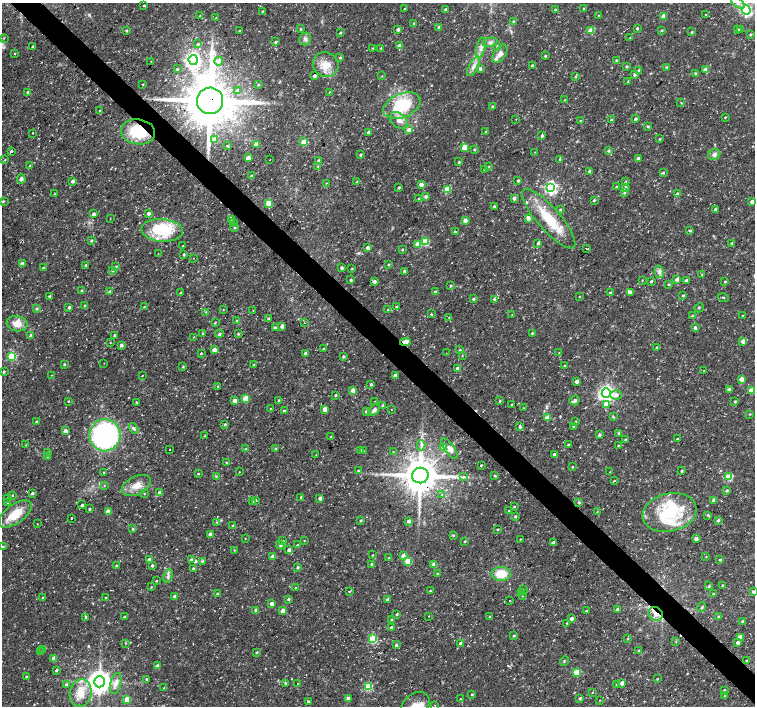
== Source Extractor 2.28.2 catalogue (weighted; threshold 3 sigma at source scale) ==
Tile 6 of 4 x 4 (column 2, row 2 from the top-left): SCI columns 1509-3013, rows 2974-4381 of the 6028 x 6017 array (HDU 1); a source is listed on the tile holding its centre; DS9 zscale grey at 2 x 2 block average (1 PNG px = mean of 2 x 2 image px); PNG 757 x 708 px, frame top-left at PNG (2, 3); each listed source drawn as its Kron ellipse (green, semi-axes under 4 px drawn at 4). Shown black and unused: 4% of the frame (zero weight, under 3 of 4 exposures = <1% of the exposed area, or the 3 px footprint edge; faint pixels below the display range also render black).
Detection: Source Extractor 2.28.2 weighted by HDU 2 'WHT'; one run over the whole footprint, this tile lists its part. Background 0.0223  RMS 0.0028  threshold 0.0127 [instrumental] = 3 sigma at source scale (4.5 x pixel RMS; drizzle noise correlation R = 1.50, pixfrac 1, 0.0396/0.0396 arcsec/px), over >= 5 px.
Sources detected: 501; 1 too faint to see at this stretch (2 x 2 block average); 8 cosmic-ray / hot-pixel residue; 1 long thin detection or spike segment (spike, bleed or trail) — neither listed nor drawn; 15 inside a brighter listed object's ellipse — not listed separately; the other 476 listed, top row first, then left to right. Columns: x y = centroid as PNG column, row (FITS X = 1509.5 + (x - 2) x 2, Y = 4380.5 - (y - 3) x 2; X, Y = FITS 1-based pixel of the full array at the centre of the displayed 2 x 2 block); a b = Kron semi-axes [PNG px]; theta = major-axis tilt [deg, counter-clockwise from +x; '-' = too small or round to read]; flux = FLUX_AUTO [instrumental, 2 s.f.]
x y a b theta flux
738 3 8 4 -35 2.4
144 5 2 2 - 0.69
583 8 2 2 - 0.47
405 9 2 2 - 1.1
446 10 2 2 - 2
555 10 2 2 - 0.99
746 10 4 4 - 120
263 11 2 2 - 0.67
599 15 2 2 - 0.43
705 15 2 2 - 0.39
200 16 3 2 - 0.43
663 16 3 3 - 8.9
216 17 2 2 - 0.3
513 21 3 3 - 0.52
414 23 3 2 - 0.45
439 27 3 3 - 1.2
637 28 2 2 - 0.91
301 29 3 3 - 0.56
398 29 3 3 - 1.5
741 29 4 3 - 0.7
126 30 3 3 - 0.8
591 30 3 3 - 14
662 30 3 2 - 0.66
738 30 3 3 - 1.2
240 31 3 2 - 1.1
692 32 3 2 - 0.7
340 33 3 2 - 0.7
750 34 3 2 - 0.93
4 38 3 2 - 0.39
630 38 2 2 - 0.36
305 39 6 5 - 2.3
276 42 3 2 - 1
490 42 7 4 14 2
198 44 3 3 - 0.94
32 46 2 2 - 0.67
399 46 3 3 - 3.8
497 46 3 3 - 0.72
373 48 3 2 - 0.4
381 48 3 2 - 0.56
481 48 11 4 77 3.4
15 53 2 2 - 0.39
500 54 10 6 57 3.5
545 56 2 2 - 0.78
340 58 3 2 - 0.91
193 60 5 4 - 170
616 60 4 2 - 0.54
151 61 2 2 - 0.59
219 61 4 4 - 1.9
326 64 13 12 - 9.6
532 65 3 2 - 0.73
474 66 11 4 61 3.4
627 66 2 2 - 0.93
667 67 3 2 - 0.74
177 69 2 2 - 0.66
480 69 3 3 - 1.5
706 69 3 3 - 8.8
638 71 3 3 - 1.4
695 73 3 2 - 0.65
635 75 3 3 - 1.1
314 76 3 2 - 2
382 76 3 2 - 0.39
575 77 2 2 - 0.68
628 81 3 2 - 0.52
143 84 3 2 - 0.45
258 85 2 2 - 0.64
238 90 4 3 - 1.3
27 92 3 3 - 0.8
329 92 3 2 - 0.38
565 100 3 2 - 0.47
210 101 13 13 - 3500
681 103 4 2 - 0.4
402 106 19 12 22 30
492 106 3 3 - 0.89
100 111 3 2 - 0.75
725 117 2 2 - 0.61
516 119 2 2 - 0.25
635 119 3 3 - 1.4
399 120 10 7 -39 5.2
611 120 3 2 - 0.84
580 121 2 2 - 0.51
648 126 3 3 - 0.86
409 130 3 3 - 3.5
138 132 17 12 -8 30
369 132 2 2 - 1.8
486 132 3 3 - 0.87
33 133 2 2 - 1.6
542 135 3 2 - 1.1
660 139 3 2 - 0.68
214 140 3 3 - 9.2
304 142 3 3 - 17
256 144 3 3 - 6.2
227 145 2 2 - 0.72
464 147 3 3 - 8.2
474 149 3 2 - 0.76
11 151 3 2 - 1.1
609 151 3 3 - 0.93
535 152 2 2 - 0.24
714 154 6 5 - 2.1
360 155 3 2 - 0.91
248 158 3 3 - 6.4
638 158 3 3 - 2
560 159 3 3 - 1.1
5 160 3 2 - 0.35
270 160 2 2 - 0.91
318 160 3 3 - 0.93
459 162 3 2 - 0.71
30 166 3 2 - 1.2
318 166 3 3 - 0.71
489 167 3 2 - 0.53
485 170 3 2 - 0.76
589 171 3 2 - 0.91
663 173 3 3 - 0.75
251 176 2 2 - 1.7
21 179 4 4 - 2.2
518 180 3 3 - 0.91
73 181 3 2 - 1.4
357 182 3 3 - 0.81
625 182 3 2 - 0.8
326 183 3 2 - 0.34
421 184 3 3 - 5.1
616 186 3 2 - 0.63
399 187 3 3 - 0.88
625 187 3 3 - 1.5
551 188 4 4 - 120
447 190 3 3 - 18
624 193 4 3 - 0.99
55 194 3 2 - 0.59
677 194 3 3 - 1.7
426 196 3 3 - 1.7
514 198 3 3 - 2
419 199 3 3 - 0.87
594 200 2 2 - 1
3 201 3 2 - 0.66
752 201 3 2 - 3.5
269 203 3 3 - 22
494 206 3 3 - 1.1
560 209 3 2 - 0.67
715 209 3 3 - 1.4
148 213 3 3 - 1.6
94 214 3 3 - 2
528 218 3 3 - 2.9
110 219 3 2 - 0.27
231 219 3 2 - 0.43
549 219 38 11 -49 26
465 220 3 3 - 3.2
233 222 4 3 - 0.78
234 227 3 3 - 0.96
162 230 21 11 -4 37
690 230 3 3 - 0.82
455 232 3 2 - 1.7
91 240 3 2 - 0.93
425 242 3 3 - 30
538 243 3 3 - 0.92
732 243 3 2 - 0.86
418 244 4 4 - 4.7
183 246 3 2 - 0.41
368 248 3 3 - 2.8
402 249 3 2 - 0.69
586 249 3 2 - 1.6
158 253 2 2 - 0.26
184 254 3 3 - 0.96
193 258 2 2 - 0.55
22 264 3 2 - 4.3
389 264 3 2 - 0.64
86 265 3 2 - 1.2
116 266 3 2 - 0.74
43 268 3 2 - 0.79
342 268 2 2 - 1.8
352 268 3 2 - 0.51
113 271 3 3 - 0.79
404 272 2 2 - 1.9
659 272 6 4 -76 2.1
702 275 3 2 - 0.54
677 279 3 3 - 3.4
351 280 2 2 - 0.99
642 280 3 2 - 0.41
651 281 2 2 - 0.94
686 281 2 2 - 3.5
725 281 2 2 - 0.72
374 282 3 3 - 2.1
669 284 3 2 - 0.72
451 286 2 2 - 0.69
82 291 3 3 - 1
109 291 3 3 - 1
435 292 3 3 - 0.9
630 292 3 3 - 2.1
180 293 3 2 - 0.62
611 293 3 2 - 2.3
683 295 2 2 - 0.74
49 296 4 2 - 0.94
579 296 2 2 - 0.29
723 298 5 2 - 0.73
474 299 2 2 - 1.3
494 299 3 3 - 0.88
85 305 3 2 - 0.98
396 306 3 2 - 0.88
69 307 3 3 - 1.1
144 307 3 2 - 0.54
699 308 5 2 - 0.57
37 309 4 3 - 0.73
223 310 2 2 - 0.3
253 310 3 2 - 0.32
388 310 3 3 - 0.75
206 312 3 3 - 0.57
431 314 2 2 - 0.55
512 314 3 2 - 0.47
743 315 2 2 - 0.32
692 316 3 2 - 0.93
449 317 2 2 - 0.38
269 318 3 2 - 1.2
237 321 3 3 - 0.63
215 323 3 2 - 0.48
304 323 2 2 - 0.35
17 324 10 7 -9 6.9
282 326 3 3 - 3.3
275 327 3 3 - 1.1
695 328 3 3 - 1.4
532 333 2 2 - 0.72
202 334 4 3 - 1
219 334 4 3 - 0.83
238 334 3 2 - 0.59
114 335 2 2 - 0.92
31 336 3 3 - 2.8
193 337 3 2 - 0.29
743 341 3 3 - 5.1
405 342 5 4 - 4.4
110 343 3 2 - 0.29
121 345 3 3 - 1.8
656 348 2 2 - 0.7
323 349 3 2 - 0.73
214 350 3 3 - 4.1
460 350 3 2 - 0.76
201 353 3 2 - 0.66
306 353 3 3 - 2.3
446 353 2 2 - 0.24
559 353 2 2 - 0.31
462 355 3 2 - 0.41
12 356 3 3 - 41
343 356 3 3 - 1
104 363 2 2 - 0.2
64 364 2 2 - 0.76
254 365 3 2 - 0.69
564 366 3 3 - 0.64
183 367 3 2 - 0.64
457 368 3 3 - 3
704 370 3 2 - 0.25
4 372 2 2 - 1
52 375 2 2 - 0.27
142 375 2 2 - 1.7
395 375 3 2 - 2.4
741 379 3 3 - 5
577 381 3 2 - 2.8
371 384 2 2 - 1.1
218 387 3 2 - 0.64
729 389 3 3 - 1.5
353 390 3 3 - 7
751 390 3 3 - 13
606 393 4 4 - 230
335 395 3 2 - 0.65
616 395 6 4 1 2.3
246 399 3 3 - 18
575 400 5 4 - 1.4
68 401 2 2 - 0.51
235 401 3 3 - 3.4
278 401 3 2 - 0.99
374 401 2 2 - 0.48
500 401 3 2 - 0.76
735 401 3 2 - 0.83
137 403 3 3 - 0.5
512 404 3 2 - 0.79
383 405 3 3 - 1.9
606 405 3 3 - 6.6
270 408 2 2 - 0.28
523 408 3 2 - 0.29
325 409 3 3 - 5.5
374 410 7 4 47 2.1
391 410 2 2 - 0.27
284 411 3 2 - 0.7
366 411 3 3 - 1.2
750 414 2 2 - 0.45
613 417 3 3 - 0.64
547 418 3 3 - 6.2
576 421 3 2 - 0.4
36 422 3 2 - 0.74
225 424 3 2 - 0.75
574 426 3 2 - 1.5
520 427 3 2 - 1.3
134 428 6 3 -58 1.2
65 431 3 3 - 4.1
619 433 3 3 - 1.2
105 435 16 15 - 130
599 435 3 3 - 1.1
205 436 3 2 - 0.71
331 437 3 2 - 0.79
625 439 3 2 - 0.58
678 439 3 2 - 0.53
26 445 3 2 - 0.42
421 445 5 3 - 1.3
568 445 2 2 - 0.71
619 446 3 2 - 0.86
275 448 3 3 - 0.71
443 448 4 4 - 4.2
169 449 2 2 - 1
246 449 3 3 - 0.85
450 449 12 4 -55 3.1
360 450 2 2 - 1.1
363 451 3 2 - 0.4
48 452 3 3 - 0.72
393 452 2 2 - 0.46
554 454 3 3 - 1.4
316 455 2 2 - 0.34
48 457 3 2 - 0.68
227 463 3 3 - 0.48
481 465 2 2 - 0.69
572 467 2 2 - 0.74
358 471 3 3 - 0.68
682 471 2 2 - 0.9
104 472 2 2 - 0.81
239 472 2 2 - 0.28
610 472 2 2 - 0.42
198 474 2 2 - 0.59
216 476 3 2 - 0.56
420 476 8 8 - 1900
495 476 3 3 - 0.76
463 477 4 2 - 0.8
729 477 3 3 - 26
614 481 3 2 - 0.5
104 485 3 2 - 0.27
136 485 16 9 26 7.5
727 490 4 2 - 0.93
32 493 3 2 - 1.5
144 493 3 2 - 0.46
160 493 3 3 - 4
442 494 3 2 - 0.44
12 495 2 2 - 1.5
301 497 3 3 - 0.85
7 498 2 2 - 0.49
320 498 3 2 - 2.6
256 500 2 2 - 1.4
714 500 3 3 - 3.3
253 502 3 3 - 1.1
579 502 3 3 - 0.85
7 503 3 2 - 0.37
82 505 4 3 - 0.98
514 506 3 2 - 0.66
89 509 3 2 - 0.72
509 511 2 2 - 2.6
108 512 3 3 - 9.2
597 512 2 2 - 0.33
670 512 27 19 13 38
15 514 19 9 36 16
708 515 3 3 - 1
515 516 3 2 - 1.1
71 518 3 2 - 0.31
361 520 3 2 - 0.76
718 520 4 3 - 1.1
409 521 3 3 - 1.6
217 522 3 2 - 0.49
37 524 2 2 - 0.27
233 526 3 3 - 1.4
133 529 3 2 - 0.77
498 529 2 2 - 0.53
210 534 3 3 - 3
453 535 3 3 - 0.82
245 538 2 2 - 0.25
520 539 2 2 - 0.35
696 539 3 3 - 3.2
304 540 2 2 - 0.37
283 541 3 3 - 0.87
465 541 2 2 - 0.73
553 542 3 2 - 1.7
280 545 4 3 - 1.2
297 545 3 2 - 0.34
3 547 2 2 - 0.75
234 550 3 2 - 0.46
289 550 3 3 - 3
372 555 2 2 - 0.42
273 556 3 3 - 5
403 556 4 4 - 3.4
706 557 2 2 - 0.34
389 558 3 2 - 0.36
149 560 3 3 - 2.8
192 560 4 3 - 2
720 560 2 2 - 0.88
202 561 3 3 - 0.98
408 561 3 3 - 20
372 564 3 3 - 1
152 565 3 3 - 1
434 565 3 3 - 8.7
116 566 2 2 - 0.67
297 567 3 2 - 1
193 568 3 2 - 0.75
437 574 2 2 - 1.2
501 574 9 7 0 13
168 576 7 4 70 1.8
156 581 2 2 - 0.59
722 585 2 2 - 0.58
709 586 3 3 - 0.8
151 587 3 2 - 0.43
295 588 3 3 - 0.75
523 590 2 2 - 0.4
349 591 3 2 - 0.44
430 591 3 2 - 0.76
753 592 3 2 - 1.4
521 593 3 3 - 0.75
713 593 3 2 - 0.51
218 594 2 2 - 1.7
175 596 3 3 - 2.2
522 596 3 2 - 0.52
43 598 3 3 - 0.68
106 598 2 2 - 0.86
288 599 3 2 - 0.98
387 600 3 3 - 1.3
510 600 2 2 - 0.52
271 604 3 3 - 3
702 607 5 2 - 0.97
617 609 4 3 - 1.3
256 610 3 3 - 1.5
283 611 3 3 - 5.5
586 611 3 2 - 0.82
397 614 3 2 - 0.86
656 614 7 6 - 4
429 616 2 2 - 0.27
86 617 3 3 - 1
124 617 3 3 - 0.91
489 617 2 2 - 0.61
719 617 3 3 - 0.89
572 618 3 3 - 1.9
392 619 3 2 - 0.82
742 621 3 3 - 0.95
567 623 3 3 - 0.7
391 627 3 3 - 0.98
514 635 3 2 - 0.82
740 637 3 3 - 4.3
373 639 4 3 - 39
628 639 3 2 - 0.57
676 641 3 2 - 0.36
738 642 3 3 - 1.8
126 643 2 2 - 0.52
461 643 3 2 - 2.5
396 645 3 2 - 1.2
42 649 2 2 - 0.38
639 651 3 3 - 1.4
40 652 3 3 - 0.82
257 652 3 2 - 0.84
54 659 3 3 - 10
564 661 5 2 - 0.6
747 661 3 2 - 0.9
157 666 3 3 - 2.4
56 670 3 2 - 0.93
577 672 3 3 - 20
26 677 3 2 - 0.81
146 679 3 3 - 0.69
657 679 2 2 - 0.46
99 682 5 5 - 690
116 683 11 5 76 3.9
285 683 3 3 - 0.97
622 683 3 3 - 4.2
297 684 2 2 - 0.27
617 684 3 3 - 1.3
66 685 3 3 - 3.6
368 686 3 3 - 34
164 688 3 2 - 0.63
724 690 2 2 - 0.89
592 692 3 2 - 0.31
81 693 14 11 82 11
472 694 3 2 - 0.76
725 696 3 2 - 0.52
348 698 3 2 - 2.4
580 698 3 3 - 0.93
127 699 3 3 - 7.9
460 699 2 2 - 0.45
600 700 2 2 - 0.32
308 702 3 2 - 1.2
435 705 2 2 - 0.24
415 706 16 12 45 12
Overlapping masked pixels (flux is a lower limit): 4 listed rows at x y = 210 101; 138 132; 405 342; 656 614
Isophote crosses this tile's border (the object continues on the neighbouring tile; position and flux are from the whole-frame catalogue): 5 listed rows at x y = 738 3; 746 10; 15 514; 753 592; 415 706
Diffuse or blended objects may show on this block-average render without a row.